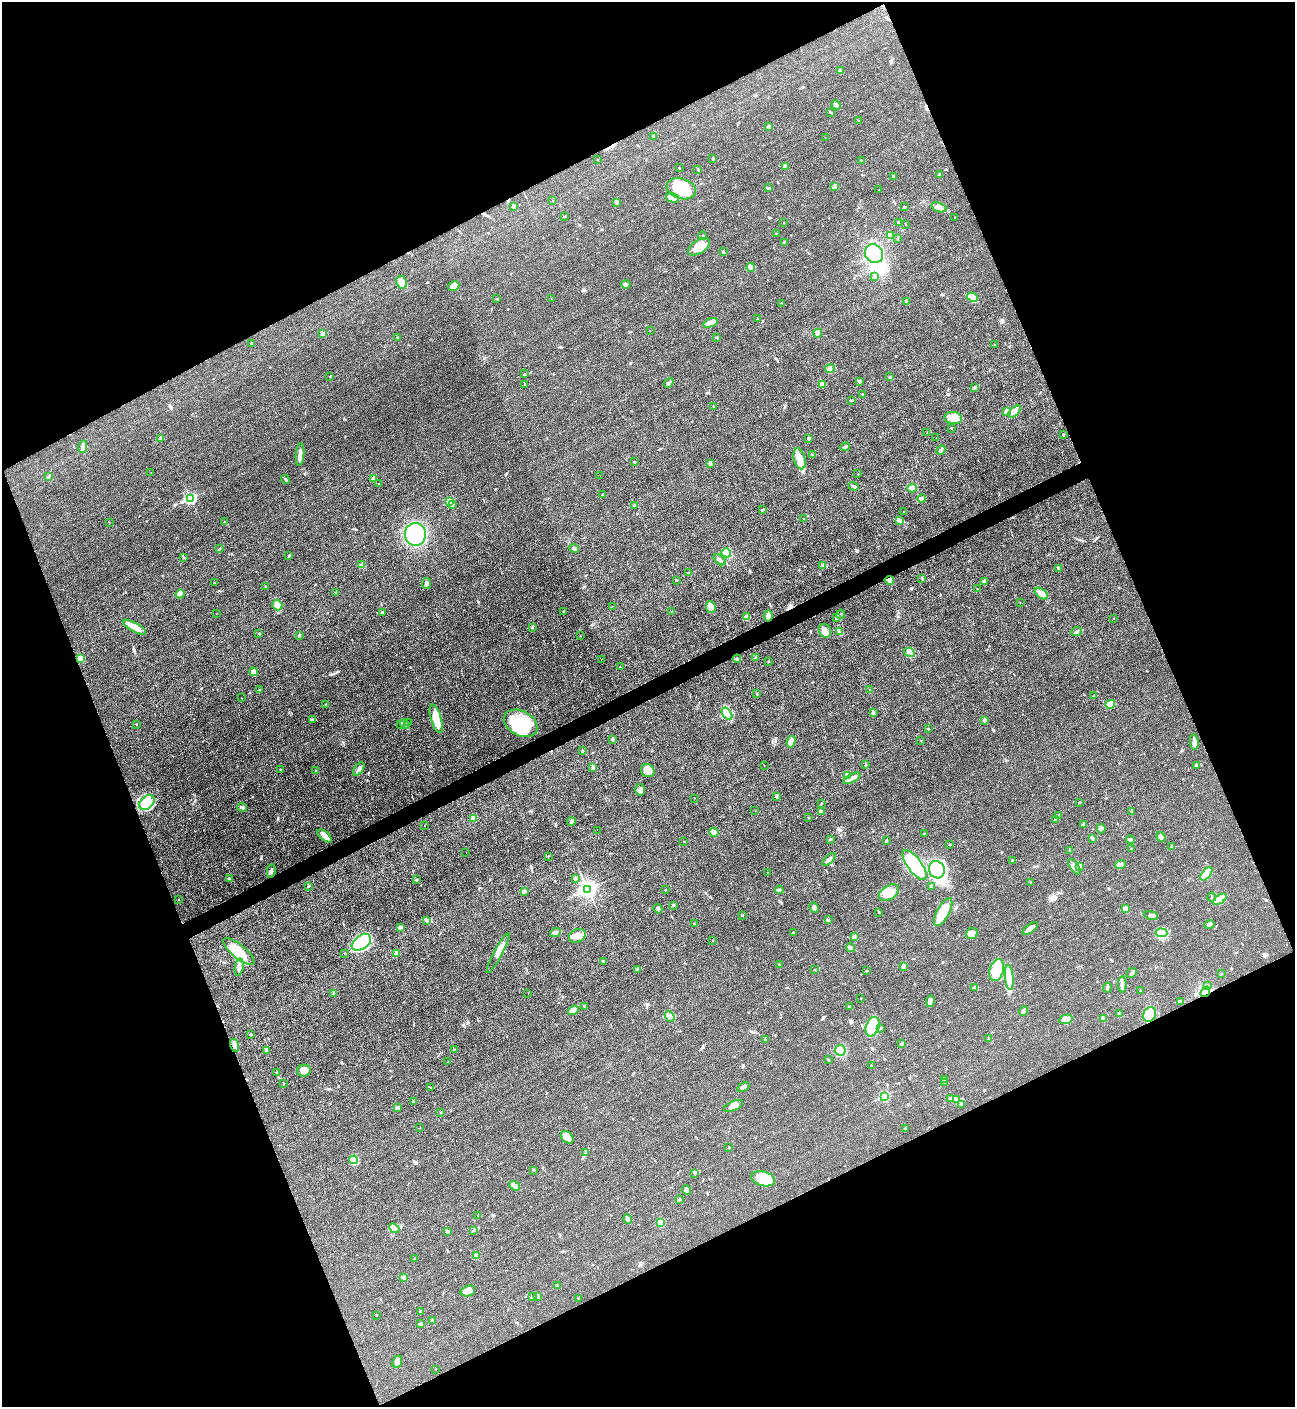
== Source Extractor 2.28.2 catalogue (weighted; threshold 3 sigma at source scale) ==
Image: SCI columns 303-5474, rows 12-5628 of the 5634 x 5651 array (HDU 1 of 3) = the unmasked area's bounding box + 8 px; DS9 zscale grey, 4 x 4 block average (1 PNG px = mean of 4 x 4 image px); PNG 1297 x 1409 px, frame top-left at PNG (2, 2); each listed source drawn as its Kron ellipse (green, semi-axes under 4 px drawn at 4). Shown black and unused: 44% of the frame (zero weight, under 3 of 4 exposures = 1% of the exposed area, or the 3 px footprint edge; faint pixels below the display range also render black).
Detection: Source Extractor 2.28.2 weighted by HDU 2 'WHT'. Background 0.0194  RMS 0.0041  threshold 0.0184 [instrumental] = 3 sigma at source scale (4.5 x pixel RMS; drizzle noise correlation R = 1.50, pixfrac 1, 0.05/0.05 arcsec/px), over >= 5 px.
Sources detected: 399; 4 inside a brighter object's white glare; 9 cosmic-ray / hot-pixel residue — neither listed nor drawn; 2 coinciding with a brighter row at this scale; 17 inside a brighter listed object's ellipse — not listed separately; the other 367 listed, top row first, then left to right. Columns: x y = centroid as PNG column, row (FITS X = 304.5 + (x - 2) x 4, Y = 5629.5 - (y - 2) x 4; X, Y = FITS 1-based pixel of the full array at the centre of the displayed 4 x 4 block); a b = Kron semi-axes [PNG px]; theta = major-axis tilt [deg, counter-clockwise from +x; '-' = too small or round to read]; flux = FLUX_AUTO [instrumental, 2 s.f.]
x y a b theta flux
840 70 3 2 - 5.9
836 105 5 3 - 5.5
830 112 3 2 - 1.4
858 121 2 2 - 1.9
769 127 4 3 - 3.7
653 136 2 2 - 2.3
825 137 2 2 - 0.51
713 159 3 2 - 1.5
597 160 2 2 - 0.65
861 160 2 2 - 0.94
785 166 4 3 - 4.7
679 168 2 2 - 1.2
698 169 3 2 - 2.7
939 175 2 2 - 3.2
893 176 3 2 - 3
835 186 2 2 - 2.4
769 188 3 2 - 3.3
681 189 15 10 -18 86
879 190 2 2 - 0.56
673 198 7 4 -15 12
553 201 2 2 - 0.7
617 202 3 2 - 1.8
514 206 4 2 - 3.6
904 207 2 2 - 2.1
939 207 8 4 -19 13
564 216 3 2 - 1.3
955 217 2 2 - 0.95
783 223 2 2 - 0.56
899 223 4 2 - 4
906 225 2 2 - 0.77
776 234 2 2 - 0.99
891 235 4 3 - 17
703 236 4 2 - 2.1
898 238 3 2 - 1.3
784 242 2 2 - 2.6
699 247 12 6 33 30
723 252 3 2 - 2.1
874 254 10 8 -51 130
751 267 4 2 - 20
875 276 3 2 - 6.4
401 282 6 5 - 14
626 284 4 3 - 5.7
454 286 6 4 29 15
972 297 6 4 -28 28
497 298 2 2 - 1.5
551 299 2 2 - 0.71
906 301 3 2 - 2.7
781 303 2 2 - 0.91
757 319 2 2 - 0.89
711 323 8 3 20 17
650 331 2 2 - 0.39
323 333 4 2 - 3.3
818 333 4 3 - 13
398 338 2 2 - 2.3
717 338 2 2 - 1.1
252 343 2 2 - 4.3
994 345 2 2 - 1.1
830 369 5 2 - 4.1
524 374 2 2 - 1.7
330 376 2 2 - 1.2
890 377 2 2 - 5.2
859 381 3 2 - 2.4
669 383 5 2 - 6.5
822 384 4 3 - 12
525 385 3 2 - 1.8
975 387 4 2 - 4
862 394 2 2 - 2.6
852 400 2 2 - 1.2
713 406 2 2 - 0.95
1006 411 3 2 - 3.9
1014 411 7 4 43 15
953 418 9 6 -6 18
951 428 2 2 - 0.95
927 433 2 2 - 1.1
1063 434 2 2 - 5.5
160 438 4 3 - 4
809 438 2 2 - 3.3
936 438 2 2 - 0.52
83 447 6 3 78 11
845 447 5 2 - 4.8
941 450 5 3 - 5.7
300 454 11 3 85 16
813 455 3 2 - 2.8
799 459 11 5 -75 21
635 462 2 2 - 1.3
710 463 2 2 - 2.3
151 473 2 2 - 0.57
858 474 2 2 - 0.93
49 476 4 2 - 3.2
600 476 2 2 - 0.31
285 479 5 2 - 3.1
374 479 2 2 - 26
379 483 2 2 - 1.2
854 486 5 2 - 3.3
912 488 4 3 - 19
602 494 2 2 - 2
190 498 3 2 - 340
922 499 4 3 - 13
450 502 2 2 - 100
453 505 2 2 - 1.4
635 505 3 2 - 3.2
763 509 2 2 - 1.2
904 512 2 2 - 1.7
804 519 2 2 - 0.65
899 520 3 3 - 4.8
109 522 2 2 - 0.52
224 522 2 2 - 1.3
415 534 11 10 - 250
220 548 2 2 - 0.94
574 548 5 3 - 4.4
726 553 5 4 - 33
289 556 3 2 - 1.9
184 557 3 2 - 1.8
719 560 7 2 -41 6.9
362 565 3 2 - 3
823 566 3 2 - 2.1
1059 568 2 2 - 1.1
688 573 4 2 - 3.2
922 578 2 2 - 0.87
676 580 2 2 - 1
889 580 4 4 - 6.5
984 581 4 2 - 3.1
214 582 2 2 - 0.63
427 583 5 3 - 5.5
266 586 2 2 - 1.6
977 589 2 2 - 1.3
336 592 2 2 - 0.84
1041 593 7 4 -36 12
180 594 4 4 - 16
1020 602 2 2 - 0.51
277 605 5 5 - 9.5
612 606 2 2 - 0.55
711 607 6 5 - 11
563 611 2 2 - 1.1
382 612 2 2 - 4.3
672 612 2 2 - 0.81
217 614 2 2 - 0.62
841 614 5 2 - 3.7
768 616 5 4 - 14
747 617 3 3 - 17
837 618 4 2 - 3
1113 618 2 2 - 1.2
134 627 13 4 -29 21
532 627 2 2 - 1.3
825 631 7 6 - 13
1076 631 5 2 - 3.2
839 632 2 2 - 1.9
259 633 3 2 - 1.8
300 635 2 2 - 2.8
580 636 2 2 - 0.64
909 652 5 2 - 5.2
756 658 3 2 - 2.2
80 659 2 2 - 81
601 659 2 2 - 1.2
737 659 4 3 - 3.6
768 661 2 2 - 0.61
620 667 2 2 - 0.6
253 672 4 4 - 5.7
259 690 2 2 - 1.9
870 690 2 2 - 4.3
757 694 2 2 - 0.9
1093 696 2 2 - 0.86
241 698 2 2 - 0.57
326 704 2 2 - 1.4
1110 704 5 4 - 8.1
873 713 4 3 - 4.5
727 714 7 3 -53 57
312 719 3 2 - 1.9
436 719 14 5 -73 37
984 720 2 2 - 13
409 723 2 2 - 0.86
521 723 18 12 -29 96
136 724 2 2 - 1
400 724 2 2 - 1.8
405 724 5 3 - 6.7
929 729 2 2 - 1.5
613 740 4 2 - 1.8
921 740 2 2 - 0.59
791 742 6 4 75 14
1194 742 8 3 -82 10
583 751 2 2 - 2.1
865 765 2 2 - 1.1
1197 765 2 2 - 14
765 766 2 2 - 0.4
593 767 3 2 - 2.8
280 769 2 2 - 1.3
359 769 8 3 56 9
316 770 2 2 - 1
648 771 7 6 - 19
847 775 4 3 - 9.5
852 778 9 3 28 10
640 790 6 5 - 8.9
776 796 2 2 - 2.3
694 798 2 2 - 0.56
147 802 8 6 41 25
1079 802 2 2 - 0.82
821 804 2 2 - 0.86
242 807 5 3 - 5.2
755 811 2 2 - 0.59
821 811 4 3 - 3.4
1131 811 2 2 - 1.3
1059 816 4 2 - 4.2
473 818 4 3 - 16
809 818 3 2 - 0.85
1055 819 2 2 - 1.8
571 822 4 2 - 4
1084 824 3 2 - 3.5
425 826 2 2 - 0.84
1101 829 5 4 - 5.9
597 830 2 2 - 0.44
714 832 4 4 - 7.7
924 834 3 2 - 1.7
325 836 8 3 -41 24
1161 837 5 3 - 5.3
1092 838 4 2 - 2.7
830 839 2 2 - 1.3
1130 840 4 2 - 5.1
887 841 3 2 - 3.6
684 842 2 2 - 1
950 845 2 2 - 3.5
1171 846 3 2 - 1.6
1131 849 2 2 - 1.9
1070 850 3 2 - 2
466 853 2 2 - 0.63
548 856 2 2 - 0.97
829 859 8 2 42 6
1013 860 3 2 - 2.4
915 865 18 7 -53 160
1121 865 5 2 - 5.1
1079 866 2 2 - 52
1074 867 9 4 -57 11
937 870 9 8 - 150
271 871 6 2 79 4.1
768 873 2 2 - 0.84
1206 874 8 4 51 34
575 878 4 2 - 2.8
229 879 2 2 - 13
416 880 3 2 - 1.9
1030 882 2 2 - 1
308 886 3 2 - 3
932 886 3 2 - 2.3
587 889 4 3 - 1000
665 890 2 2 - 1.1
779 890 4 3 - 5.1
524 891 3 3 - 5.8
889 893 11 7 33 32
1212 897 4 2 - 2.7
1220 899 8 4 36 33
178 900 2 2 - 0.72
673 905 3 2 - 2.8
814 907 5 3 - 5.5
1125 908 2 2 - 25
658 909 5 2 - 3.3
878 912 2 2 - 0.67
943 912 15 6 62 41
742 915 2 2 - 2
1151 915 7 2 -10 5.1
829 920 2 2 - 1.9
427 921 2 2 - 1.2
694 924 2 2 - 1.9
1209 925 5 3 - 6.9
400 927 2 2 - 17
1030 928 9 3 36 16
555 932 5 4 - 6
793 932 2 2 - 2.3
1161 933 6 3 -5 11
972 934 6 5 - 12
577 936 9 6 27 17
854 936 2 2 - 14
712 941 2 2 - 0.8
361 942 11 6 36 90
851 948 5 3 - 7.6
239 952 19 7 -40 59
344 953 2 2 - 0.77
397 953 4 3 - 10
498 953 22 3 61 28
604 961 3 2 - 3
779 964 3 2 - 0.85
903 966 4 2 - 13
239 967 9 3 82 10
637 969 4 3 - 4.4
815 970 3 2 - 1.1
997 970 11 7 74 68
867 971 2 2 - 1.2
1132 973 5 2 - 6.1
1221 974 2 2 - 0.95
1009 977 13 4 -85 46
1122 984 8 2 -88 6.6
1207 985 2 2 - 2
975 987 4 2 - 3.3
1107 987 5 2 - 3
1140 991 2 2 - 1.3
1205 992 5 4 - 51
334 993 3 3 - 4.2
528 993 2 2 - 1
861 998 2 2 - 0.61
930 1001 6 4 79 11
1180 1001 4 2 - 2.7
584 1006 2 2 - 2.1
849 1006 2 2 - 1.4
573 1010 5 3 - 11
1023 1011 5 3 - 6
1119 1013 4 2 - 3.1
1150 1015 8 6 64 70
670 1016 6 4 -52 8.5
1066 1019 6 4 17 11
1103 1019 3 2 - 2.3
872 1027 10 6 69 72
881 1028 2 2 - 2.4
251 1034 2 2 - 2.4
989 1039 2 2 - 2.5
765 1040 2 2 - 1.6
902 1044 3 2 - 3.4
235 1045 7 4 -75 8.2
454 1049 2 2 - 0.85
840 1050 5 5 - 37
267 1051 3 2 - 3.1
828 1060 2 2 - 1.4
448 1062 2 2 - 1.1
871 1066 2 2 - 3.4
304 1071 7 6 - 16
277 1073 2 2 - 2.3
944 1079 2 2 - 1.4
945 1082 3 2 - 2.4
283 1084 2 2 - 0.89
743 1087 6 3 30 7.6
430 1088 2 2 - 0.79
884 1096 3 2 - 200
951 1098 3 2 - 2.2
956 1100 3 3 - 8.2
413 1101 2 2 - 1.9
961 1104 2 2 - 13
733 1106 10 4 24 15
397 1108 3 2 - 5.6
440 1112 2 2 - 0.73
419 1128 2 2 - 0.68
906 1128 3 2 - 1.8
567 1137 7 5 -42 17
728 1147 3 2 - 1.2
586 1153 3 2 - 3.1
354 1160 4 3 - 11
534 1170 2 2 - 2.2
695 1173 3 2 - 2.2
763 1179 12 7 -14 54
514 1186 6 3 -37 7.9
686 1190 5 3 - 4.9
679 1199 3 3 - 2.8
478 1216 2 2 - 0.8
628 1219 5 4 - 6.2
661 1223 2 2 - 85
394 1228 5 4 - 9.2
474 1230 2 2 - 1.4
448 1232 3 3 - 2.5
476 1256 3 3 - 4.8
414 1259 2 2 - 0.74
403 1277 2 2 - 6.2
558 1285 2 2 - 1.4
468 1291 7 5 18 16
532 1297 2 2 - 1.4
538 1297 3 2 - 1.9
578 1298 2 2 - 1.5
421 1311 2 2 - 1.3
376 1315 2 2 - 1.4
432 1321 2 2 - 8.9
421 1324 4 2 - 3.5
397 1362 6 4 65 14
436 1369 2 2 - 0.63
Overlapping masked pixels (flux is a lower limit): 4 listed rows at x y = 768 616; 80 659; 1205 992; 1150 1015
Diffuse or blended objects may show on this block-average render without a row.